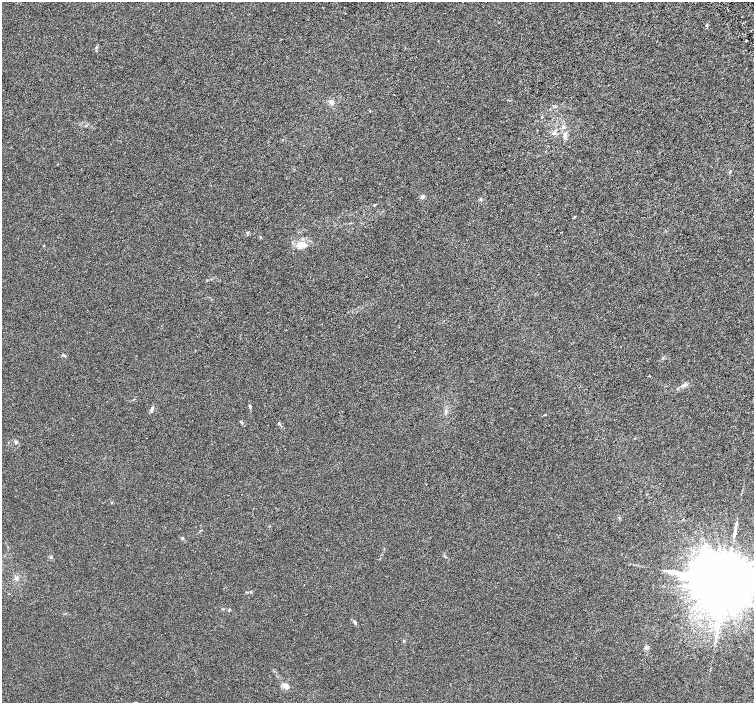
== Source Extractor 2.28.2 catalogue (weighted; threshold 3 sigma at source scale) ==
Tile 10 of 4 x 4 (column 2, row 3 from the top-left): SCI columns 1509-3011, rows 1601-3001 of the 6018 x 5941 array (HDU 1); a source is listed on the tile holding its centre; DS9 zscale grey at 2 x 2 block average (1 PNG px = mean of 2 x 2 image px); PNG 756 x 705 px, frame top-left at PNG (2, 2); no overlay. Shown black and unused: <1% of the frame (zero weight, under 3 of 6 exposures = <1% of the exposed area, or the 3 px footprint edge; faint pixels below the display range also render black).
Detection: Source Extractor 2.28.2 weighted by HDU 2 'WHT'; one run over the whole footprint, this tile lists its part. Background 0.00125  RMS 0.0016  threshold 0.00657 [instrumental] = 3 sigma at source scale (4.09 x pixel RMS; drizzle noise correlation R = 1.36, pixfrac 0.8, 0.0396/0.0396 arcsec/px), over >= 5 px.
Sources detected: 32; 2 inside a brighter listed object's ellipse — not listed separately; the other 30 listed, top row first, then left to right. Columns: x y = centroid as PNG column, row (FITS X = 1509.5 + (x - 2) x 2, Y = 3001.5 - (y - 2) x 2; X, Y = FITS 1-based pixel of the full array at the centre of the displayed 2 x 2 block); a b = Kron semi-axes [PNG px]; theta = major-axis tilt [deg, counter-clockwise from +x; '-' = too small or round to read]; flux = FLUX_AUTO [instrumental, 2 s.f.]
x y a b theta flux
707 25 4 3 - 0.35
747 40 3 2 - 0.18
331 102 5 4 - 0.8
553 133 5 3 - 0.65
565 134 6 4 83 0.87
57 164 3 2 - 0.13
422 197 4 4 - 0.88
575 217 4 2 - 0.28
248 232 3 2 - 0.26
260 237 2 2 - 0.42
298 245 9 7 -50 2.3
62 355 3 3 - 0.44
684 385 8 3 12 0.95
250 406 5 3 - 0.41
152 408 6 4 60 0.81
446 412 5 2 - 0.26
241 422 4 2 - 0.27
634 438 3 2 - 0.15
16 443 4 3 - 0.41
111 503 3 2 - 0.19
182 538 3 3 - 0.52
51 557 4 2 - 0.3
16 578 5 4 - 0.86
726 581 18 12 27 6600
246 592 3 2 - 0.19
229 609 3 3 - 0.29
354 622 5 3 - 0.46
717 630 12 4 75 2
646 647 5 4 - 0.62
286 686 9 7 -39 1.9
Isophote crosses this tile's border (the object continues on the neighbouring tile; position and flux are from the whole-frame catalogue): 1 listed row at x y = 726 581
Diffuse or blended objects may show on this block-average render without a row.